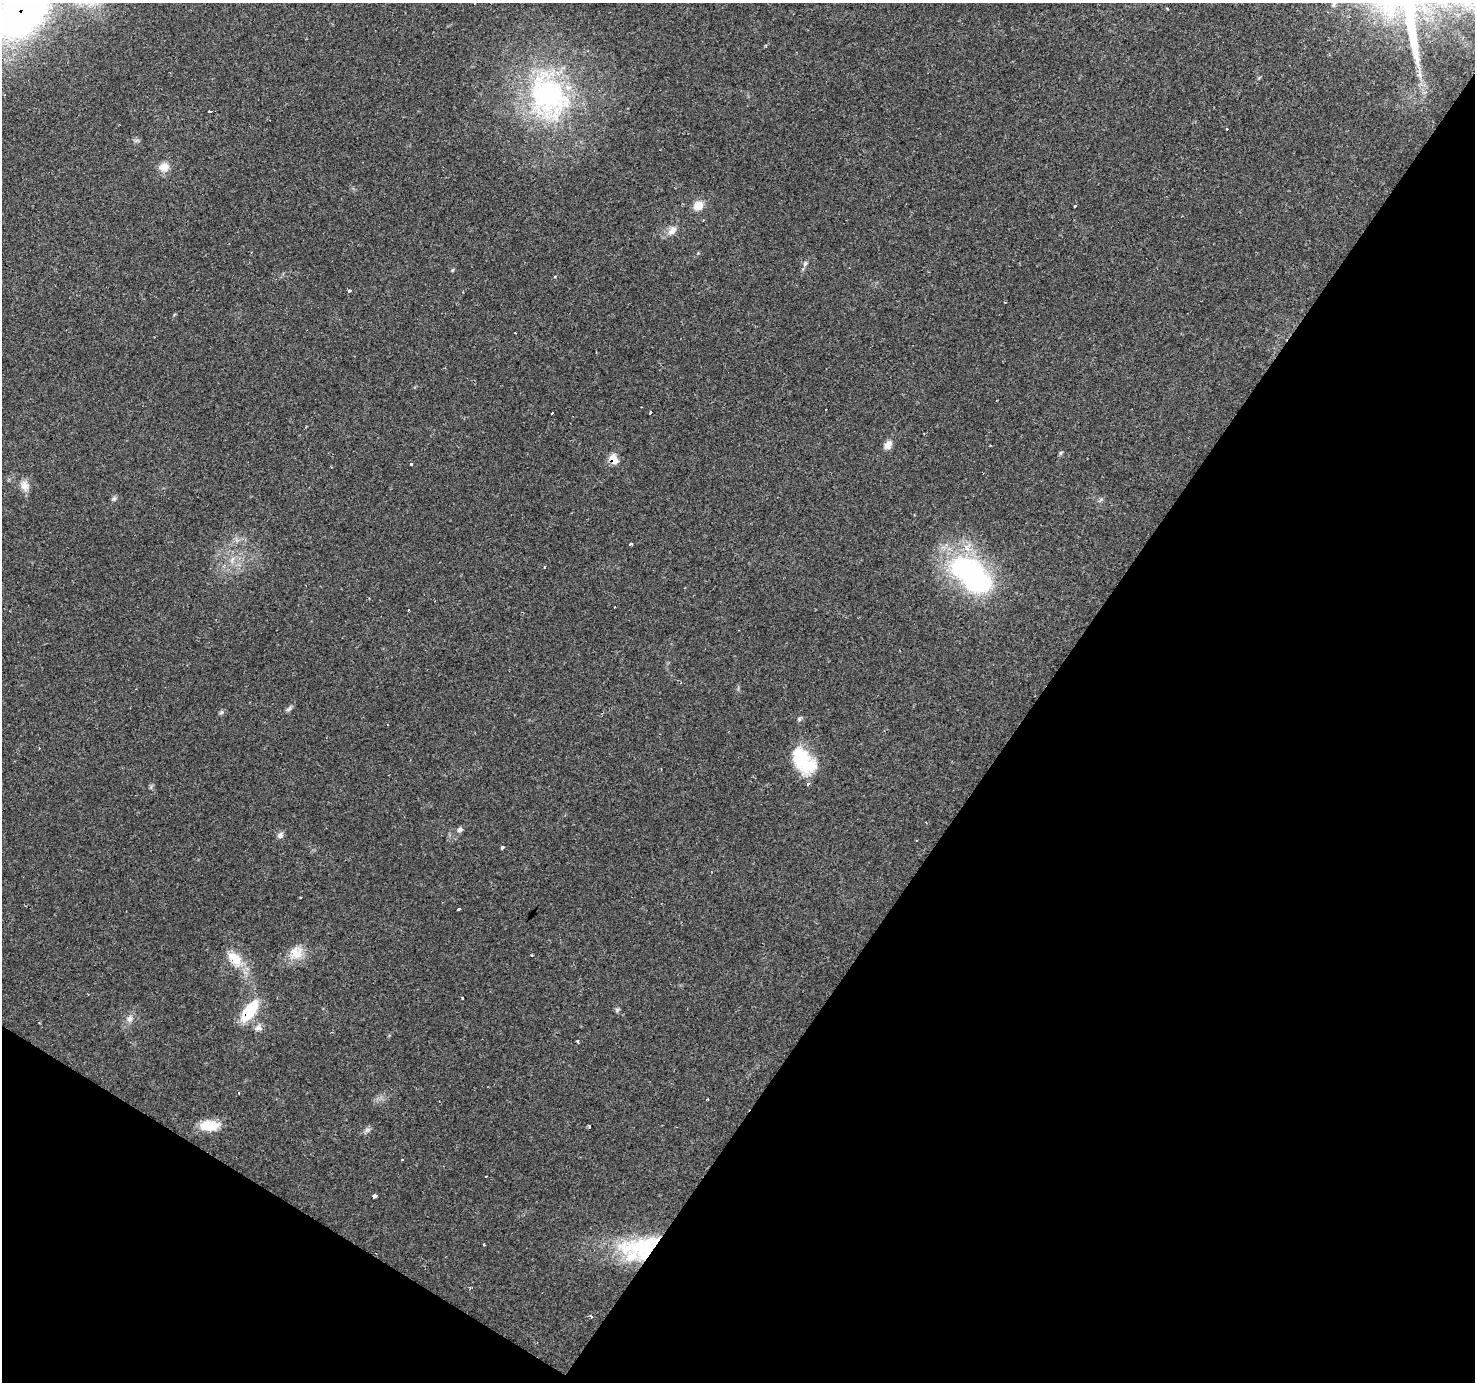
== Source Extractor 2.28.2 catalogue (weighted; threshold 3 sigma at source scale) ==
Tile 15 of 4 x 4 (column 3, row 4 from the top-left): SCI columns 2946-4418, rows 184-1563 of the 5892 x 5956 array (HDU 1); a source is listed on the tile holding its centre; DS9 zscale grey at full resolution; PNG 1477 x 1384 px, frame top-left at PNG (2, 3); no overlay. Shown black and unused: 35% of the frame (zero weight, under 2 of 3 exposures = <1% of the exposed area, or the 3 px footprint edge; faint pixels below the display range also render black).
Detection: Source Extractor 2.28.2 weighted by HDU 2 'WHT'; one run over the whole footprint, this tile lists its part. Background 0.0702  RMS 0.0048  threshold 0.0218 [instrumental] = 3 sigma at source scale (4.5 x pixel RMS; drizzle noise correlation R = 1.50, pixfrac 1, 0.0396/0.0396 arcsec/px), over >= 5 px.
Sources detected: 57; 4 cosmic-ray / hot-pixel residue — not listed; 2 inside a brighter listed object's ellipse — not listed separately; the other 51 listed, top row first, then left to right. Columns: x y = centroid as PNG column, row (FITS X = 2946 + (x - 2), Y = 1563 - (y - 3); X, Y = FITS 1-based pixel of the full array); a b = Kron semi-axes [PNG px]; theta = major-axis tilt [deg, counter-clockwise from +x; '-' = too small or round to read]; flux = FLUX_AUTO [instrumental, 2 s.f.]
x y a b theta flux
23 10 55 33 50 280
766 45 4 3 - 0.58
548 96 67 50 -69 93
210 111 4 3 - 2.9
164 167 14 11 7 4.8
698 205 13 11 34 5.1
1075 206 3 3 - 1.3
703 220 3 2 - 0.53
672 230 14 9 49 3.8
805 264 8 5 63 1.2
349 290 4 4 - 0.94
1005 302 3 2 - 0.57
515 333 2 2 - 0.4
650 413 3 3 - 3.4
888 445 12 8 58 3.3
1060 453 6 4 70 0.71
613 459 9 6 -54 9.2
411 464 3 3 - 5.2
25 486 15 11 -71 4.1
114 499 7 6 - 1.1
630 544 3 3 - 0.83
545 567 3 2 - 0.63
971 574 57 31 -44 92
408 610 3 3 - 0.84
289 709 9 5 37 1.2
221 713 6 4 3 0.81
799 719 8 5 51 0.97
803 761 34 20 -51 24
460 830 8 6 19 1.3
280 835 8 8 - 1.7
502 848 4 3 - 3
301 898 3 2 - 0.59
459 909 3 3 - 2.1
296 953 21 18 41 8.3
235 959 24 14 -47 10
463 998 3 2 - 0.64
617 1010 6 5 - 0.85
249 1011 26 12 55 19
130 1019 10 8 74 2.4
258 1028 11 8 -8 2.4
578 1041 3 2 - 0.72
239 1093 3 2 - 0.67
707 1099 3 2 - 0.38
210 1125 23 11 1 12
589 1126 3 2 - 0.84
367 1130 9 6 27 1.4
485 1176 3 2 - 0.36
374 1196 4 3 - 4.7
483 1244 3 3 - 1.6
645 1247 59 27 7 54
591 1316 5 3 - 0.8
Overlapping masked pixels (flux is a lower limit): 4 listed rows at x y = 23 10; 613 459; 249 1011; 645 1247
Isophote crosses this tile's border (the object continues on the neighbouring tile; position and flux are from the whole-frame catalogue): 1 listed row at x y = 23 10